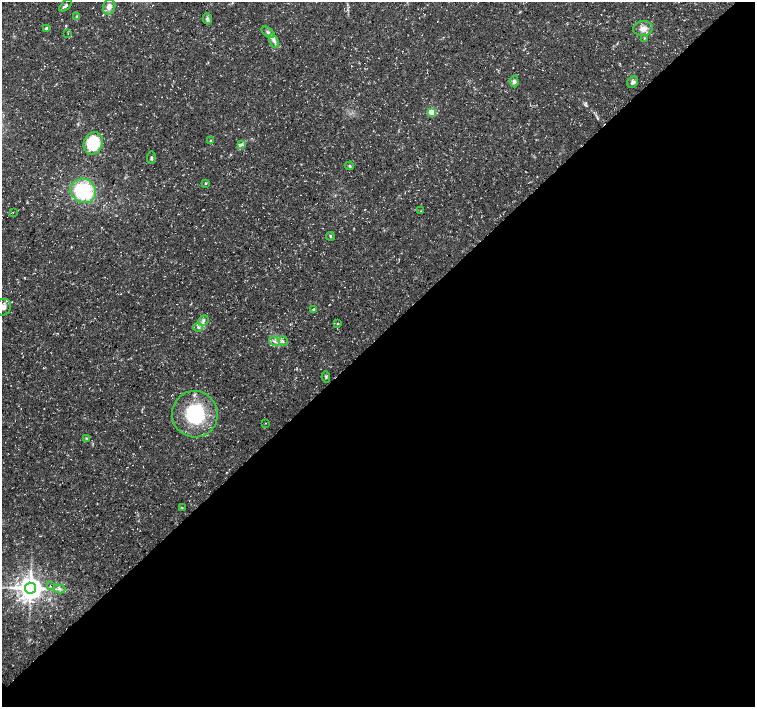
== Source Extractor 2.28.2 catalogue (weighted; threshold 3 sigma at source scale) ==
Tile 12 of 4 x 4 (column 4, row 3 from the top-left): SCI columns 4517-6022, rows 1566-2974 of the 6028 x 6015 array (HDU 1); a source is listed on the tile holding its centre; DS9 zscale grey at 2 x 2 block average (1 PNG px = mean of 2 x 2 image px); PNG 757 x 709 px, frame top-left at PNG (2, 2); each listed source drawn as its Kron ellipse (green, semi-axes under 4 px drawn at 4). Shown black and unused: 52% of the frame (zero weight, under 3 of 5 exposures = <1% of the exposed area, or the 3 px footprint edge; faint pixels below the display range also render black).
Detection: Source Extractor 2.28.2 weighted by HDU 2 'WHT'; one run over the whole footprint, this tile lists its part. Background 0.0424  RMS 0.0026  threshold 0.0117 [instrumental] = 3 sigma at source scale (4.5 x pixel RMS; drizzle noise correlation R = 1.50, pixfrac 1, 0.0396/0.0396 arcsec/px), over >= 5 px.
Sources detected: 41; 3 inside a brighter listed object's ellipse — not listed separately; the other 38 listed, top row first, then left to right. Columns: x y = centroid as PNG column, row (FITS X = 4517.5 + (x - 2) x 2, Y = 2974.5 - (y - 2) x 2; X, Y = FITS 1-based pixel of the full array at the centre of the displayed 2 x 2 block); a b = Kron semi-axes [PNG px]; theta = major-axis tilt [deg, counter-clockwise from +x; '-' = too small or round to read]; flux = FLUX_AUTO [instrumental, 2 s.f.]
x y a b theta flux
66 5 8 3 41 1.7
109 7 8 6 70 3.6
77 16 4 3 - 0.67
207 19 5 4 - 1.4
47 28 4 3 - 2.7
643 28 10 7 10 4.2
268 32 7 4 -37 1.8
68 33 2 2 - 0.3
644 38 3 2 - 0.45
274 41 7 4 -63 2.1
514 81 6 4 -84 1.9
633 82 6 5 - 1.7
432 112 3 3 - 21
210 141 3 3 - 0.54
93 143 11 9 68 28
242 145 4 2 - 0.69
151 158 6 3 87 1
350 166 4 3 - 0.78
206 183 3 3 - 0.61
83 191 13 12 - 40
421 211 4 2 - 0.28
13 213 2 2 - 0.23
330 236 4 3 - 0.72
3 307 8 7 - 3.2
314 309 4 3 - 0.7
203 320 5 4 - 1.6
337 324 3 2 - 0.42
198 327 4 3 - 1.1
274 341 6 2 -32 1.1
283 341 5 2 - 0.94
326 377 5 3 - 0.93
195 414 23 23 - 41
265 423 2 2 - 0.3
86 438 3 2 - 0.44
182 507 3 2 - 0.3
50 586 3 2 - 0.44
31 588 5 5 - 840
59 589 6 2 -15 1
Isophote crosses this tile's border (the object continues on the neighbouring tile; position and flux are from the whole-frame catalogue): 1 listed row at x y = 3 307
Diffuse or blended objects may show on this block-average render without a row.